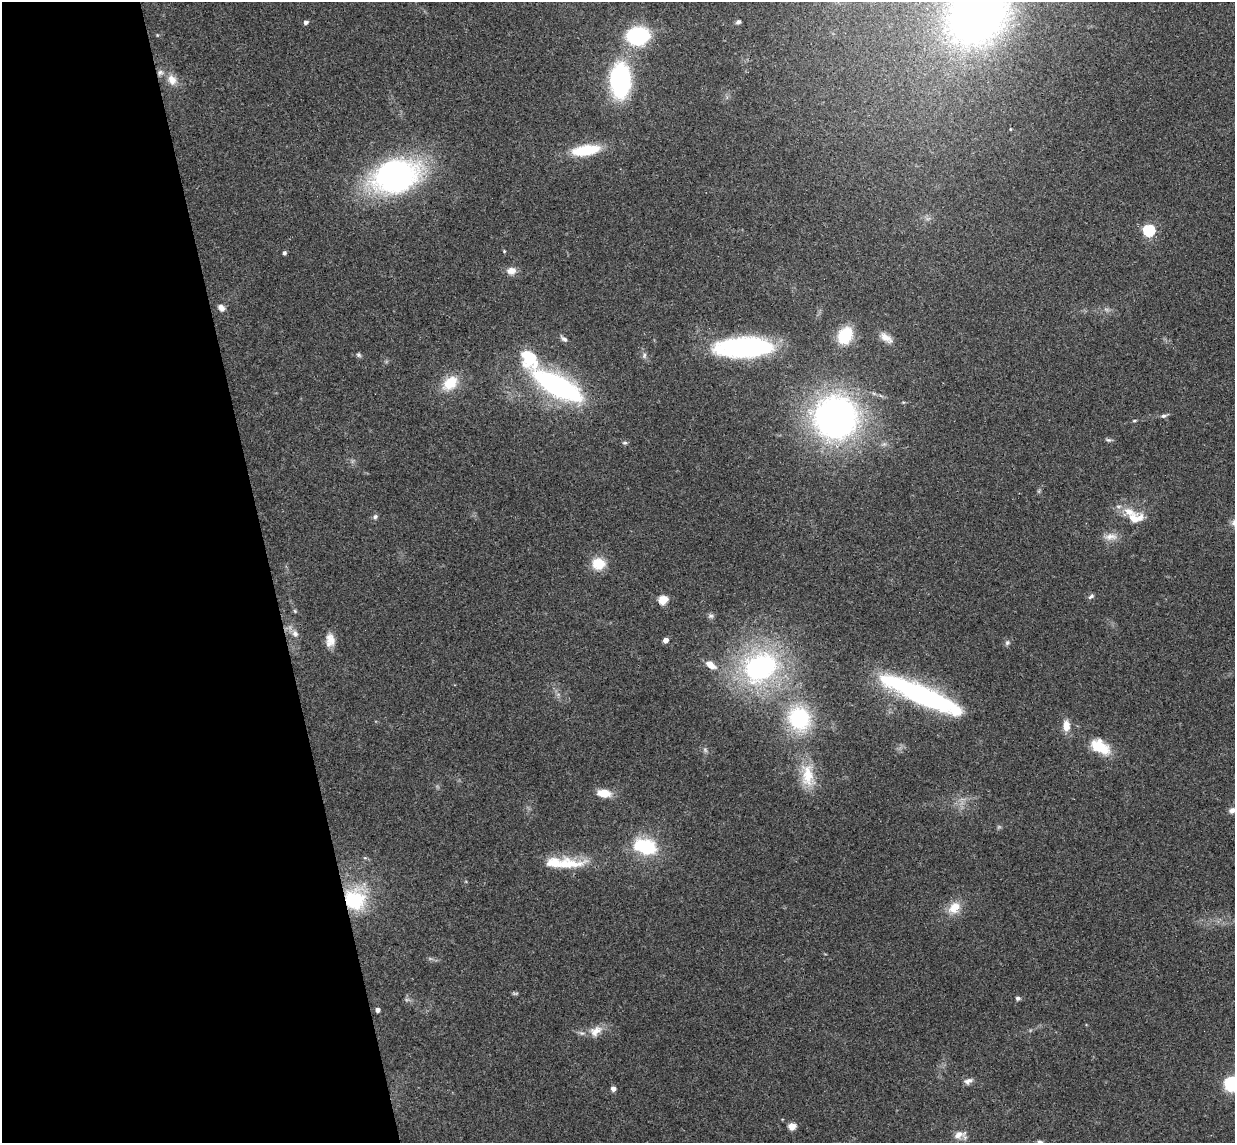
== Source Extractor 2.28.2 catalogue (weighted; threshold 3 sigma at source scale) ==
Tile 5 of 4 x 4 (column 1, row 2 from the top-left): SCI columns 57-1289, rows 2437-3577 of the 5046 x 4985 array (HDU 1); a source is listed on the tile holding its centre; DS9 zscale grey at full resolution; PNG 1237 x 1145 px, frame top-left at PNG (2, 2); no overlay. Shown black and unused: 22% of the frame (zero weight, under 3 of 4 exposures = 6% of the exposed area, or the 3 px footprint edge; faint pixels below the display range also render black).
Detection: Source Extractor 2.28.2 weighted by HDU 2 'WHT'; one run over the whole footprint, this tile lists its part. Background 0.158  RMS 0.0071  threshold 0.0321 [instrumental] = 3 sigma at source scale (4.5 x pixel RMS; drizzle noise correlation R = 1.50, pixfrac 1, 0.05/0.05 arcsec/px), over >= 5 px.
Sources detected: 70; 1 too faint to see at this stretch — not listed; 3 inside a brighter listed object's ellipse — not listed separately; the other 66 listed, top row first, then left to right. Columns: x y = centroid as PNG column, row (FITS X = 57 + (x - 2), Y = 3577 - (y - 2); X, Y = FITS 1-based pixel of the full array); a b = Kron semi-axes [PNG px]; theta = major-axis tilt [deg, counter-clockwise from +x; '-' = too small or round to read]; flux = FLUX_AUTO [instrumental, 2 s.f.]
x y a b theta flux
977 14 53 42 49 420
306 22 4 4 - 2.6
738 22 6 5 - 1.7
638 36 16 12 4 80
160 73 8 7 - 2.8
172 80 13 10 -63 7.6
620 80 24 14 -89 130
1010 129 4 4 - 0.65
586 150 31 11 9 30
396 176 43 29 17 200
1149 230 6 5 - 95
504 251 4 4 - 0.7
284 253 4 4 - 1.8
511 271 12 9 4 5.5
221 308 8 6 -44 3.9
1106 309 7 4 -19 1.5
845 335 20 15 60 24
886 338 18 8 -38 6.5
564 339 10 6 -37 2.4
743 347 56 19 2 110
359 355 7 6 - 1.5
644 355 8 6 86 2
529 358 25 18 -60 34
450 383 22 15 43 18
558 386 42 15 -29 170
1163 416 9 5 13 1.9
835 417 36 36 - 300
1134 420 6 3 9 0.86
1108 440 8 5 -20 1.4
625 443 7 5 1 1.3
1129 512 28 13 -16 13
375 517 6 6 - 2
1110 537 20 9 4 6.4
598 564 15 13 -13 16
1091 596 9 4 37 1.6
663 600 5 5 - 33
295 611 5 4 - 0.9
711 616 8 7 - 2
295 633 11 8 -57 4
330 640 17 11 -88 7.7
665 640 4 4 - 5.3
1007 643 7 6 - 1.8
711 665 14 8 -38 7.6
760 667 30 23 26 150
921 695 86 17 -24 150
799 719 24 21 -61 60
1066 726 15 9 -89 7.3
1100 747 21 12 -30 24
705 750 7 5 -47 1.6
808 775 36 18 -83 23
604 793 12 8 -7 14
1232 810 8 7 - 3.1
645 847 29 18 -18 41
365 858 6 4 -18 0.93
566 864 48 14 4 26
354 899 21 20 - 54
954 908 19 14 47 12
1018 998 6 5 - 1.7
377 1010 4 4 - 2.9
596 1031 18 12 33 8.9
968 1081 11 7 21 3.5
1233 1084 15 11 -8 46
613 1089 5 5 - 3.5
792 1126 5 5 - 17
960 1135 17 10 1 6
1040 1142 8 4 -16 1.6
Overlapping masked pixels (flux is a lower limit): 2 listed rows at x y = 160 73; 354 899
Isophote crosses this tile's border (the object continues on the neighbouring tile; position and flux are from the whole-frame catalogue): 4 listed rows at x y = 977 14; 1232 810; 1233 1084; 1040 1142